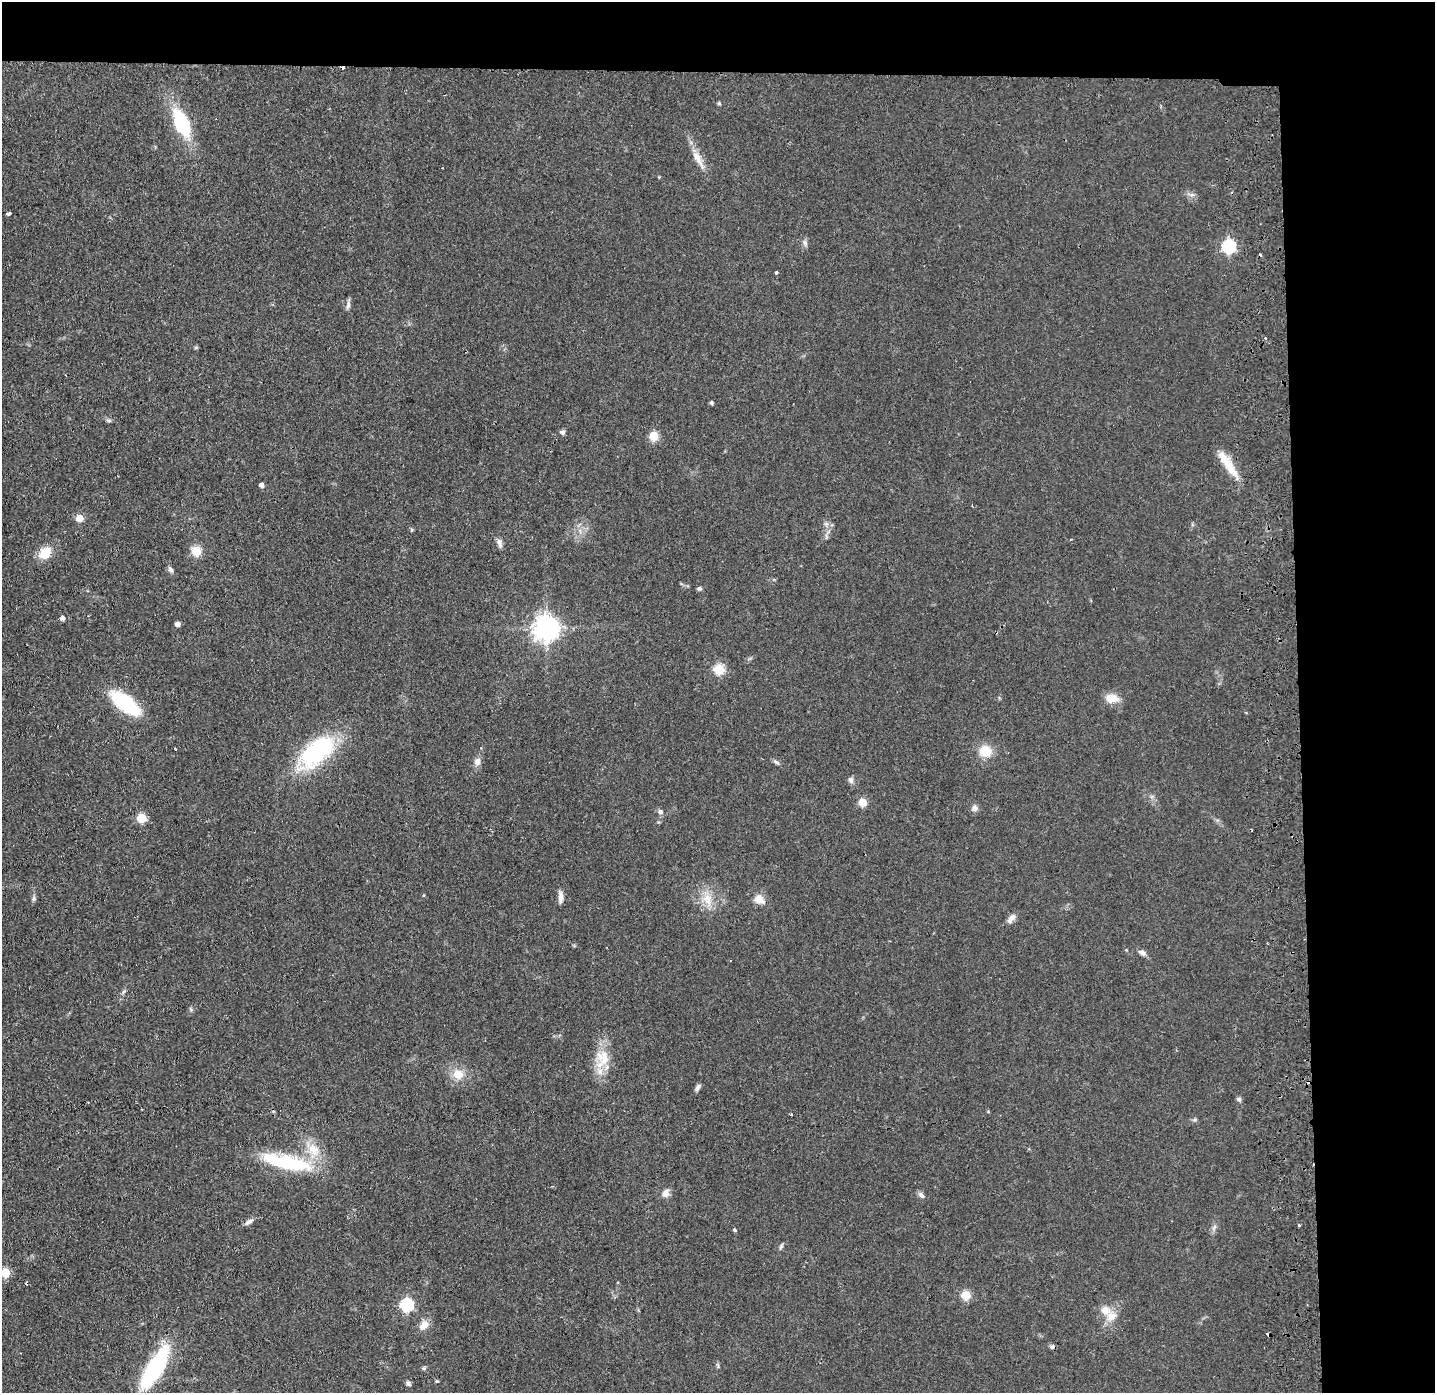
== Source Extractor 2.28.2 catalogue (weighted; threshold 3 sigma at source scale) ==
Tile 3 of 3 x 3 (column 3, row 1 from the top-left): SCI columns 2923-4355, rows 2835-4225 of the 4411 x 4278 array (HDU 1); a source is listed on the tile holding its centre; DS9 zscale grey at full resolution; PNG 1437 x 1395 px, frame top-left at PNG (2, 2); no overlay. Shown black and unused: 14% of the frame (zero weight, under 2 of 3 exposures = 3% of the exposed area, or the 3 px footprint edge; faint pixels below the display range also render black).
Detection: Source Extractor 2.28.2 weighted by HDU 2 'WHT'; one run over the whole footprint, this tile lists its part. Background 0.0443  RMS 0.0087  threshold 0.0392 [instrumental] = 3 sigma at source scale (4.5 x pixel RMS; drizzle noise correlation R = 1.50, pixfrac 1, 0.05/0.05 arcsec/px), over >= 5 px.
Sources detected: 81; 9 cosmic-ray / hot-pixel residue — not listed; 3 inside a brighter listed object's ellipse — not listed separately; the other 69 listed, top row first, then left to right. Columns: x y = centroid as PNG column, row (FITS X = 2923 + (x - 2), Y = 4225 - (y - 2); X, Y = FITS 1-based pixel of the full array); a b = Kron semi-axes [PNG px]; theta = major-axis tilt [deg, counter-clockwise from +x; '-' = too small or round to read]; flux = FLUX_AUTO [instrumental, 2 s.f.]
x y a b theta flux
719 103 5 5 - 1.1
181 123 24 11 -65 75
698 159 32 8 -61 11
8 213 5 3 - 6.9
805 243 10 6 -68 2.7
1229 246 6 6 - 130
776 272 3 3 - 2
348 305 13 5 77 2.9
711 403 4 4 - 1.9
109 421 7 5 -17 1.6
562 432 8 6 -16 2.2
653 436 5 5 - 41
1229 466 35 11 -60 19
261 485 4 4 - 4
972 506 3 3 - 0.89
80 518 5 5 - 17
500 543 12 7 -75 3.6
196 551 5 5 - 47
45 553 14 11 49 17
170 570 9 5 -63 2.7
699 588 6 5 - 1.8
62 618 5 5 - 3.5
178 624 4 4 - 4.7
547 628 8 8 - 870
719 669 5 5 - 65
1112 698 16 10 -6 11
125 703 29 12 -38 76
175 749 3 2 - 0.79
985 751 15 14 - 16
316 752 47 23 41 98
477 761 10 8 79 5
776 762 10 4 -32 2
851 780 8 6 -83 2.9
862 802 5 5 - 27
974 808 8 8 - 3.7
660 812 7 6 - 2.6
141 818 5 5 - 41
561 897 16 6 -87 4.4
34 899 7 5 89 1.8
707 899 21 13 -73 15
759 899 14 11 -38 9
1011 919 14 7 52 4.6
1142 953 10 6 -33 3.6
191 1009 7 4 -70 1.3
604 1057 25 13 -90 21
458 1074 12 11 - 14
698 1087 10 5 52 2.8
1239 1099 7 5 -54 2
1195 1120 6 5 - 1.5
313 1150 21 15 -55 19
287 1162 60 16 -12 70
553 1186 4 3 - 0.8
666 1193 10 8 70 5.5
921 1195 10 6 -50 2.9
249 1222 12 6 31 3.5
1299 1225 3 3 - 1.5
1214 1227 9 6 64 2.9
734 1230 5 4 - 1.1
781 1246 8 5 63 1.6
5 1273 5 5 - 34
26 1283 5 3 - 1.3
966 1295 5 5 - 45
407 1305 6 6 - 120
1111 1316 15 12 37 11
424 1325 13 9 49 8.3
155 1367 45 14 57 100
423 1368 5 5 - 1.4
437 1381 5 3 - 1.1
408 1383 6 6 - 2.2
Overlapping masked pixels (flux is a lower limit): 1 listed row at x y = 1229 466
Isophote crosses this tile's border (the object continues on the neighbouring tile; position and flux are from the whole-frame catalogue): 1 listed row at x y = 5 1273